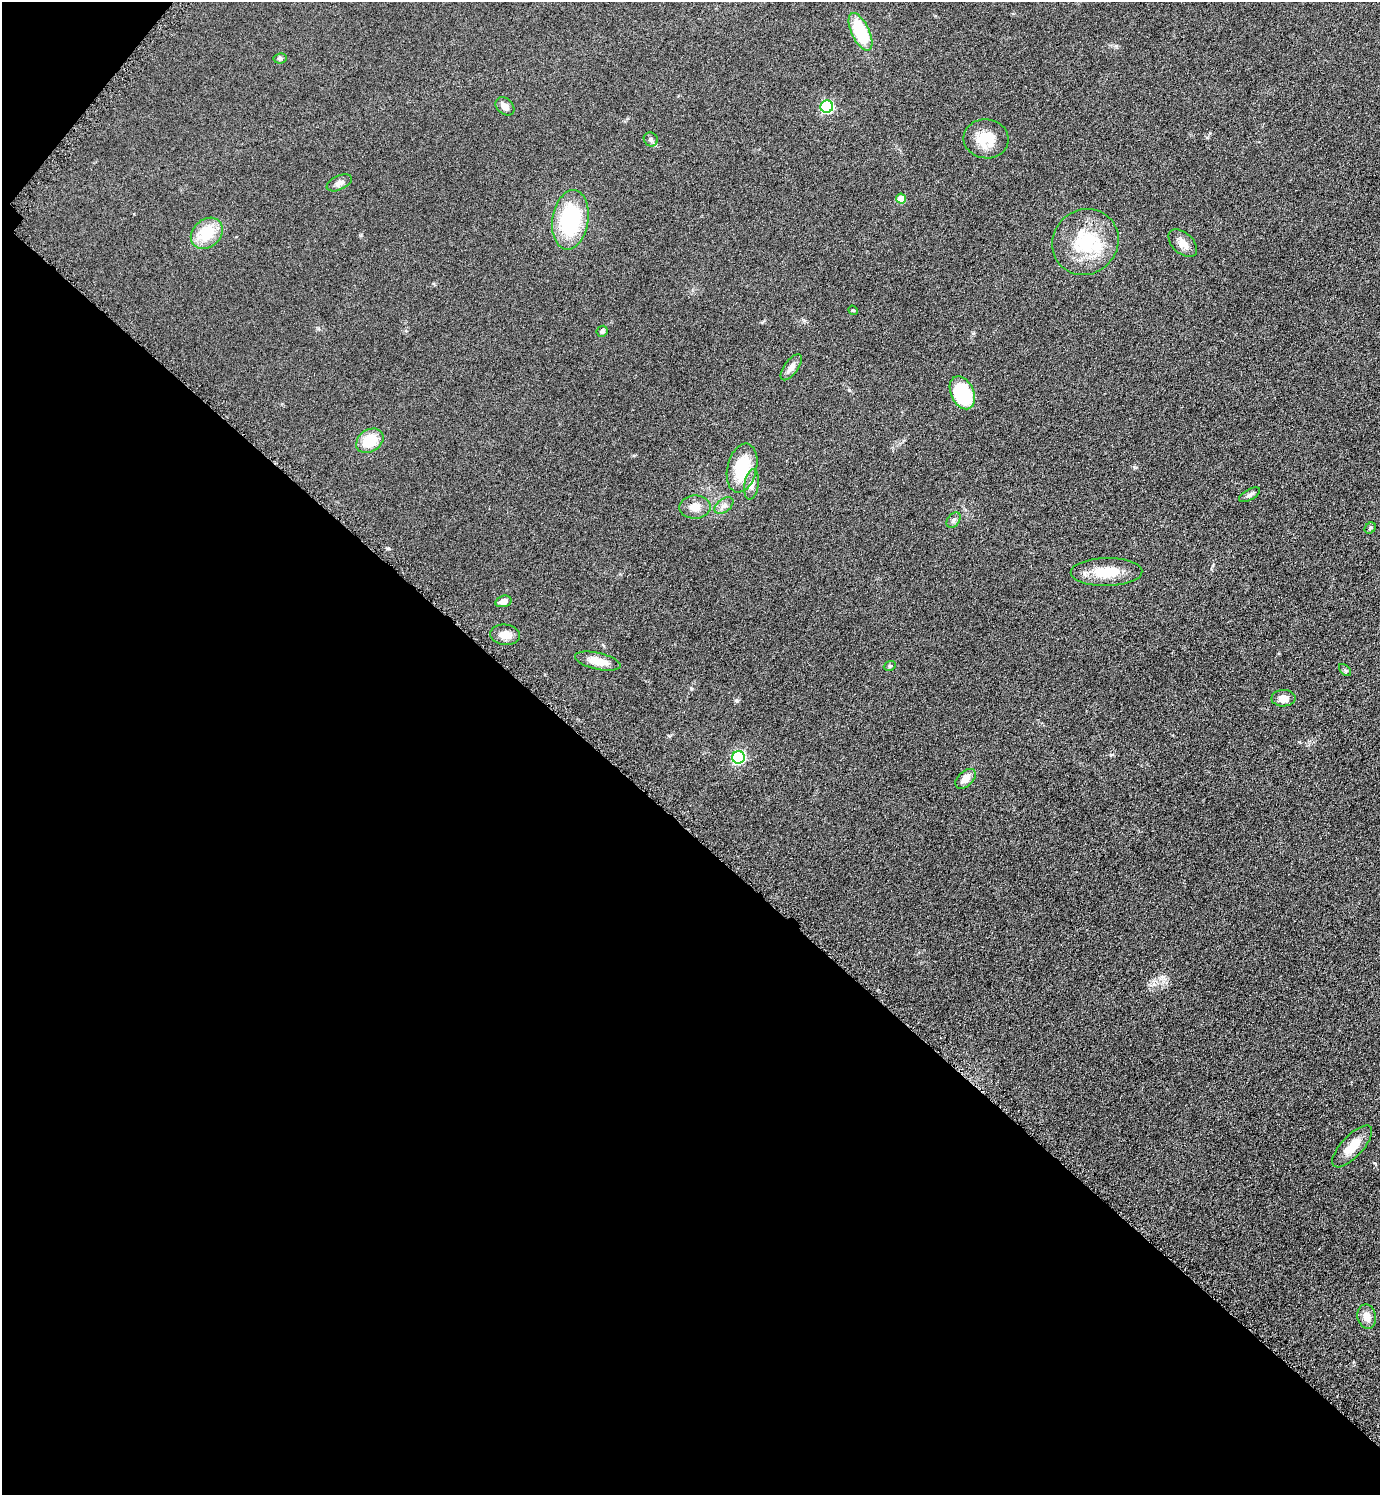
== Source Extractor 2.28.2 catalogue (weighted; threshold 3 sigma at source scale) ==
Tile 9 of 4 x 4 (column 1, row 3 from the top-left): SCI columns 174-1551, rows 1505-2997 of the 5998 x 5995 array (HDU 1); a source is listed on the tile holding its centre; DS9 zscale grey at full resolution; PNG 1382 x 1497 px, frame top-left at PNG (2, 2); each listed source drawn as its Kron ellipse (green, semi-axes under 4 px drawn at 4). Shown black and unused: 45% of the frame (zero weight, under 4 of 8 exposures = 1% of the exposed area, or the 3 px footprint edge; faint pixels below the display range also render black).
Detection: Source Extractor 2.28.2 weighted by HDU 2 'WHT'; one run over the whole footprint, this tile lists its part. Background 0.0953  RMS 0.0062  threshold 0.0252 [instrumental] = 3 sigma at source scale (4.09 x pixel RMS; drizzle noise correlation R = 1.36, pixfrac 0.8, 0.05/0.05 arcsec/px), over >= 5 px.
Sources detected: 36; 1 inside a brighter listed object's ellipse — not listed separately; the other 35 listed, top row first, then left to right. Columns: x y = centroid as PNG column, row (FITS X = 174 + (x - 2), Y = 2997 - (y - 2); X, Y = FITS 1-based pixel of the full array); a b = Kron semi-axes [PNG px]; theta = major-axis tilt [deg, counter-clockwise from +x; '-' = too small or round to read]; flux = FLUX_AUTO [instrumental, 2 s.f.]
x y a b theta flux
860 32 20 9 -65 33
280 58 6 5 - 1.2
505 106 11 7 -43 3.4
827 107 6 6 - 65
651 139 7 6 - 1.9
986 139 22 19 -6 14
339 183 13 7 24 2.8
901 199 5 5 - 7.7
570 220 30 18 81 54
207 233 17 14 42 18
1085 242 34 32 40 35
1183 243 17 10 -43 4.7
853 310 5 4 - 0.67
602 331 6 5 - 1.4
791 367 15 7 54 3.6
962 393 17 11 -65 39
370 441 15 11 34 17
742 468 25 14 76 26
752 484 15 7 82 3.5
1249 495 11 5 28 1.8
724 506 11 6 37 2.5
695 507 15 11 2 6.2
954 520 9 6 53 1.6
1370 528 6 5 - 0.92
1107 572 36 14 1 16
503 601 8 5 15 3.4
505 635 15 10 -6 5.6
598 661 23 8 -13 8.6
890 666 6 4 22 0.92
1345 670 7 4 -46 1.1
1283 698 12 8 1 5.1
739 757 6 6 - 79
965 779 12 7 43 4.9
1352 1146 27 11 47 11
1367 1317 12 9 -78 5.5
Unlisted compact peaks at least as high as the median listed source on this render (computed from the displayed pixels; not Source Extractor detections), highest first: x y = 737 701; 388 548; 849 390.